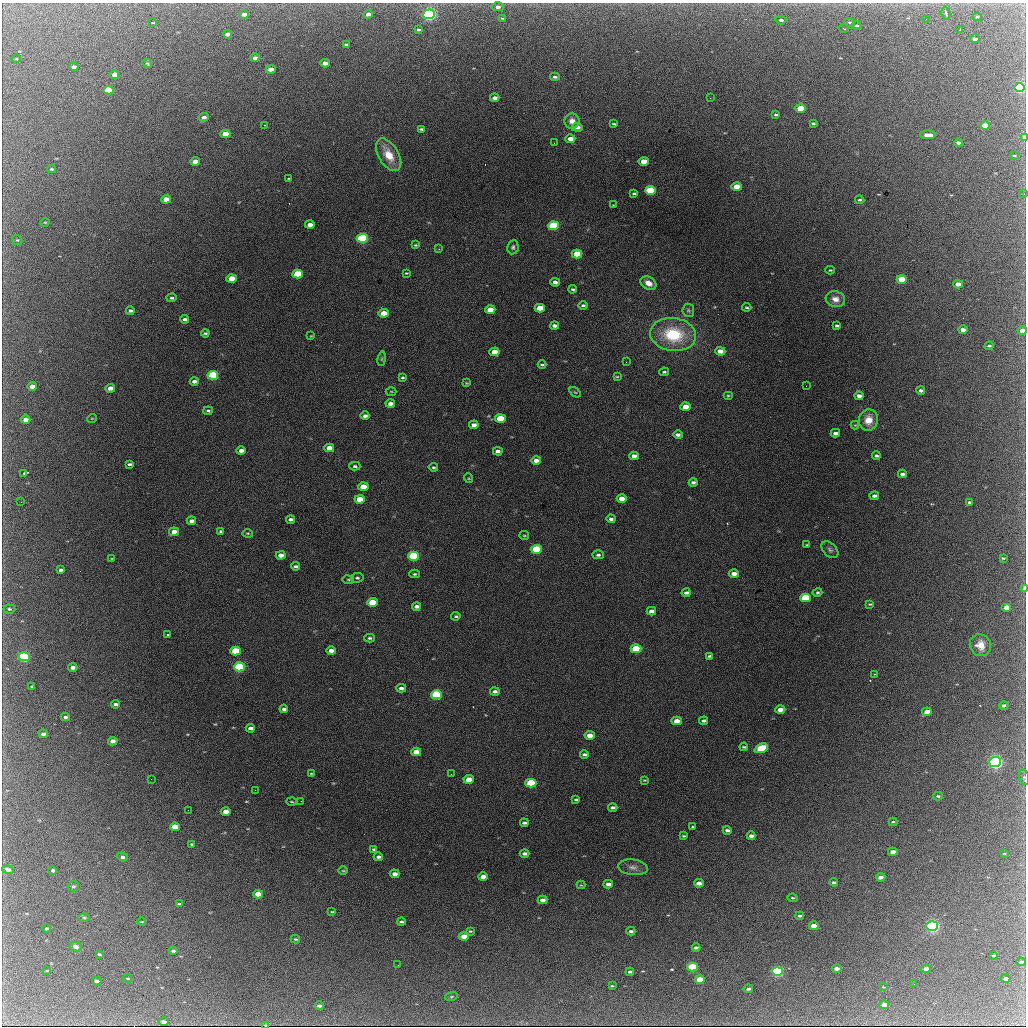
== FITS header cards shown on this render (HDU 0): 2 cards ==
NAXIS1  =                 1024 / length of data axis 1
NAXIS2  =                 1024 / length of data axis 2

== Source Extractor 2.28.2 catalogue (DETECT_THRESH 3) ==
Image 1024 x 1024 px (HDU 0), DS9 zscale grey, 1 PNG px = 1 image px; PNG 1028 x 1028 px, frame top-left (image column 1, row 1024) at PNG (2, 3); each listed source drawn as its Kron ellipse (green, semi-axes under 4 px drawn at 4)
Background 2020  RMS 33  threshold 97.9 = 3 sigma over >= 5 px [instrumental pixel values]
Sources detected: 292; all 292 listed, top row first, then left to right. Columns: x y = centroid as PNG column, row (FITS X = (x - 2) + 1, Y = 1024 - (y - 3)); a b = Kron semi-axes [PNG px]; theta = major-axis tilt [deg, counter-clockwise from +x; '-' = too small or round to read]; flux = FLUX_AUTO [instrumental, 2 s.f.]
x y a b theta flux
498 7 6 4 2 7900
946 13 6 3 -75 6000
244 14 5 3 - 14000
368 14 4 3 - 10000
429 14 6 5 - 620000
977 17 4 3 - 2700
503 18 4 3 - 2300
926 19 3 2 - 2000
781 20 5 3 - 4800
850 22 5 4 - 3100
153 23 3 2 - 1600
857 26 5 2 - 2200
844 28 4 2 - 1900
419 30 4 3 - 4000
960 30 3 2 - 1800
227 34 4 3 - 11000
975 39 4 3 - 10000
346 45 4 3 - 3400
255 58 4 3 - 9200
16 59 5 3 - 1800
325 63 5 3 - 17000
147 64 5 3 - 2600
74 67 5 3 - 9800
271 69 5 4 - 21000
114 75 5 4 - 17000
555 77 5 3 - 4500
1019 88 5 4 - 420000
108 90 5 4 - 91000
495 98 5 3 - 10000
710 98 2 2 - 6000
801 108 5 4 - 70000
776 115 4 3 - 3500
204 117 5 3 - 8000
572 121 7 7 - 15000
813 123 4 3 - 3200
614 124 4 3 - 2700
265 125 3 2 - 1400
985 126 5 4 - 59000
577 127 5 4 - 12000
421 129 4 3 - 3100
225 134 5 4 - 41000
928 135 8 3 0 22000
1024 137 4 2 - 21000
570 139 5 3 - 16000
554 143 2 2 - 5500
958 143 4 3 - 8000
389 155 18 10 -59 44000
1014 156 4 3 - 2600
195 161 5 4 - 19000
644 161 5 4 - 38000
52 169 4 3 - 2600
289 178 3 2 - 1900
737 187 5 4 - 44000
651 190 5 4 - 130000
634 194 3 3 - 3200
1024 194 3 3 - 2200
166 199 5 4 - 26000
860 200 4 3 - 2900
613 205 3 3 - 1500
45 222 4 3 - 1500
310 225 5 3 - 13000
553 226 5 4 - 200000
362 238 5 4 - 370000
17 240 5 4 - 2900
415 245 4 3 - 2100
513 247 7 5 82 5100
439 249 2 2 - 1200
577 254 5 4 - 72000
830 270 5 4 - 2300
406 273 4 3 - 1900
298 274 5 4 - 120000
231 278 5 4 - 40000
902 279 5 4 - 71000
555 282 4 4 - 9200
648 283 8 6 -30 17000
958 284 5 4 - 21000
572 289 4 3 - 3100
172 298 5 3 - 4200
835 299 10 8 -16 14000
583 305 5 4 - 3800
747 307 4 3 - 2600
540 308 5 4 - 47000
490 310 5 4 - 31000
688 310 6 5 - 4400
130 311 4 3 - 5300
384 313 5 4 - 29000
185 319 4 3 - 4900
554 326 4 3 - 6900
837 326 4 3 - 4000
963 330 5 3 - 15000
1022 331 4 4 - 15000
205 333 4 3 - 3300
673 335 23 16 -7 130000
311 336 3 3 - 1700
989 346 4 3 - 2900
720 351 5 4 - 20000
494 352 5 4 - 27000
382 359 7 3 82 2900
626 362 2 2 - 1500
542 365 4 3 - 3500
664 372 5 3 - 3300
213 375 5 4 - 240000
617 377 4 2 - 1900
402 378 4 3 - 3100
194 381 4 3 - 7300
466 383 3 2 - 2000
32 386 5 4 - 20000
806 386 2 2 - 2200
110 388 5 4 - 15000
921 390 4 3 - 6600
391 391 5 3 - 2000
575 392 6 3 -35 2300
728 396 5 3 - 2500
859 396 4 3 - 12000
390 404 5 4 - 11000
686 407 5 4 - 32000
208 411 5 3 - 3600
365 416 4 3 - 6900
92 418 5 3 - 1700
500 418 5 4 - 80000
26 420 5 4 - 16000
868 420 11 9 76 28000
474 425 5 4 - 10000
855 425 4 4 - 1900
835 433 5 3 - 8300
678 435 5 3 - 7100
329 448 5 4 - 18000
241 451 5 3 - 9800
498 451 5 3 - 7600
634 456 5 4 - 12000
876 456 4 3 - 4300
536 460 5 4 - 12000
130 464 4 3 - 3900
355 466 6 4 -1 3800
433 467 5 4 - 2800
24 473 3 3 - 3300
902 474 4 3 - 6100
468 478 5 3 - 2000
693 482 4 3 - 6000
363 486 5 4 - 30000
874 496 4 3 - 7400
360 499 5 4 - 39000
622 499 5 4 - 22000
21 502 2 2 - 4300
969 502 4 3 - 3800
291 519 4 3 - 6900
611 519 4 3 - 5000
191 521 5 3 - 8400
221 531 4 3 - 4000
174 532 5 4 - 19000
248 533 5 3 - 2500
524 536 5 2 - 2100
807 545 3 3 - 2500
536 549 5 4 - 170000
830 550 10 6 -45 6200
281 555 5 4 - 16000
598 555 6 4 -1 4700
414 556 5 4 - 260000
112 558 3 2 - 1700
1003 558 3 3 - 2400
295 566 4 3 - 4200
61 570 4 3 - 4500
415 574 5 4 - 3100
734 574 5 4 - 14000
357 578 6 5 - 4000
348 580 6 3 -8 2200
1024 588 4 2 - 15000
817 592 5 4 - 2800
686 593 4 3 - 6500
805 598 5 4 - 140000
372 602 5 4 - 61000
870 604 3 3 - 2100
416 606 4 3 - 7800
1007 607 5 4 - 28000
9 609 6 4 -4 3800
651 611 5 4 - 8800
456 616 4 3 - 2900
168 634 3 3 - 5100
370 638 5 4 - 3500
980 645 11 10 - 23000
636 649 5 4 - 120000
235 651 5 4 - 120000
331 651 5 4 - 13000
709 656 4 3 - 3400
24 657 5 4 - 330000
73 667 4 3 - 11000
239 667 5 4 - 320000
875 674 3 2 - 1400
32 687 3 3 - 2600
401 688 5 4 - 6400
495 691 5 3 - 7100
437 695 5 4 - 250000
116 704 4 3 - 5500
1004 705 4 3 - 5200
284 709 4 3 - 5900
780 710 5 3 - 17000
927 712 5 3 - 20000
65 717 4 3 - 4900
677 721 5 4 - 22000
704 721 4 3 - 5700
250 728 5 3 - 9900
43 734 4 3 - 7200
590 735 5 4 - 26000
113 741 5 4 - 15000
744 747 4 3 - 2900
761 748 7 4 23 130000
416 752 5 4 - 41000
584 754 4 3 - 5100
995 762 6 5 - 780000
311 773 3 2 - 1600
451 774 3 2 - 2200
1024 777 8 5 -76 4000
151 779 2 2 - 2200
469 779 5 4 - 37000
644 780 4 3 - 2100
531 783 5 4 - 150000
255 790 2 2 - 22000
938 796 5 3 - 3300
576 799 4 3 - 3600
301 801 2 2 - 3500
292 802 5 3 - 1900
613 807 4 3 - 6200
188 810 2 2 - 3100
226 811 5 4 - 24000
893 822 4 3 - 2400
524 823 4 3 - 5000
175 827 5 4 - 42000
693 827 3 2 - 2200
727 830 4 3 - 7200
684 836 4 3 - 2600
751 836 4 3 - 8400
192 844 3 3 - 2700
374 849 4 3 - 4200
893 852 5 3 - 20000
525 854 5 3 - 8300
1004 854 3 2 - 1500
123 857 5 4 - 6000
378 857 4 3 - 6500
633 867 15 7 -7 13000
8 870 6 4 -11 9900
53 870 4 3 - 5500
343 871 5 3 - 2200
395 874 5 3 - 13000
483 877 5 4 - 24000
881 877 5 3 - 13000
834 882 4 3 - 5400
699 883 5 3 - 15000
608 884 5 3 - 10000
581 885 4 4 - 2100
73 886 6 5 - 3400
258 894 5 4 - 47000
793 898 5 3 - 2700
543 900 5 3 - 14000
179 904 4 3 - 3100
332 912 4 2 - 1900
800 916 4 3 - 5600
84 918 6 4 -1 2600
142 922 4 2 - 1700
401 922 4 3 - 4100
814 926 5 3 - 23000
932 926 6 5 - 630000
47 928 4 3 - 6000
470 931 3 3 - 2600
631 931 4 3 - 4700
464 936 5 4 - 29000
295 939 5 3 - 2800
76 947 6 4 -13 6500
696 948 4 3 - 6500
173 951 4 3 - 5200
99 954 3 3 - 2700
994 955 3 2 - 2500
1021 962 5 3 - 5700
398 965 2 2 - 930
692 967 5 4 - 180000
837 968 5 3 - 15000
926 969 5 3 - 17000
47 971 4 2 - 1500
777 971 5 4 - 410000
630 972 4 3 - 4500
128 978 4 2 - 1800
700 979 5 4 - 53000
1006 979 4 3 - 13000
97 981 4 3 - 11000
914 984 2 2 - 1100
612 986 4 3 - 2200
883 987 3 2 - 1800
748 989 5 3 - 6200
451 997 6 4 18 2700
884 1005 5 3 - 24000
319 1006 4 3 - 6600
164 1022 5 3 - 13000
266 1025 4 3 - 3300
At the frame edge (FLAGS 8, measured only in part): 7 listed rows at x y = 1019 88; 1024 137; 1024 194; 1022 331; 1024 588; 1024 777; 266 1025